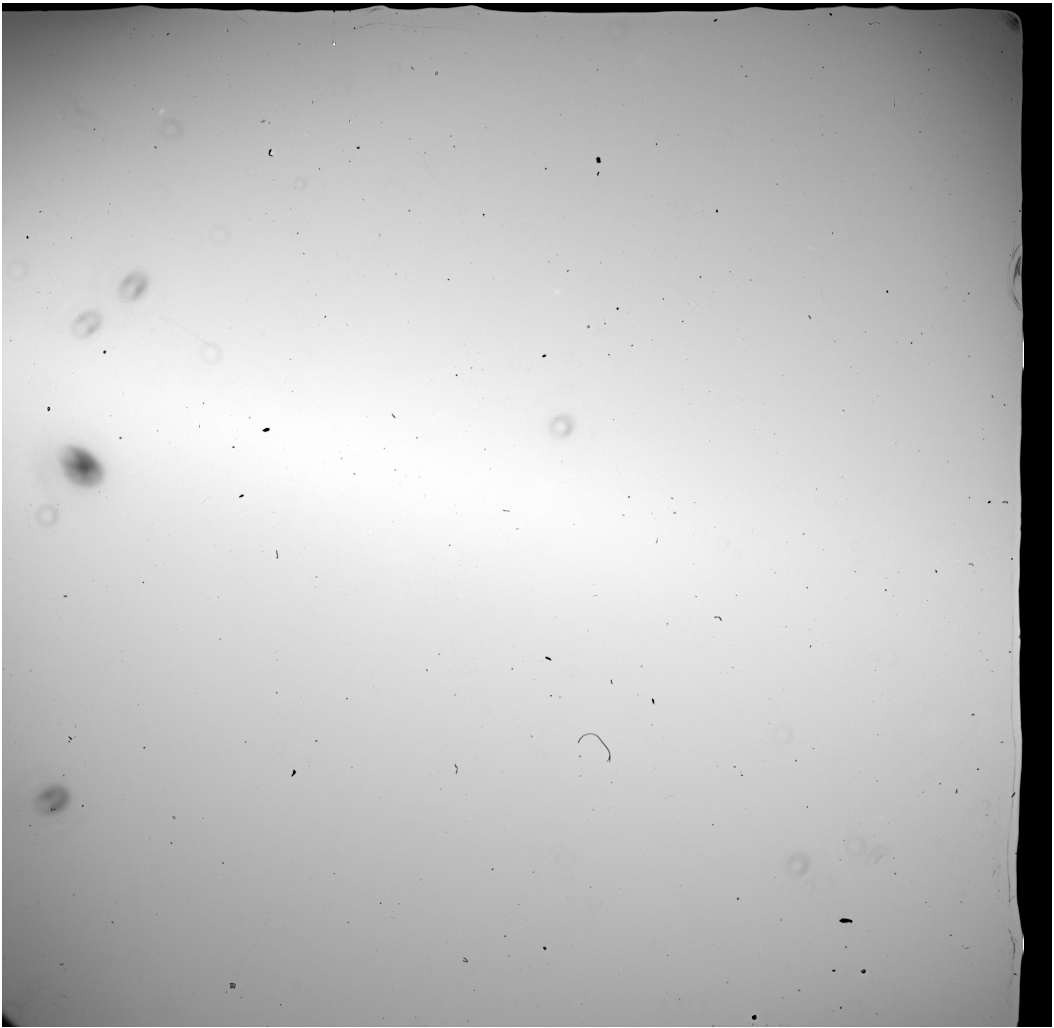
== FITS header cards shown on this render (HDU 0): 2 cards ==
NAXIS1  =                 1050 / length of data axis 1
NAXIS2  =                 1024 / length of data axis 2

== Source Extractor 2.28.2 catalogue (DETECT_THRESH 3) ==
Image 1050 x 1024 px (HDU 0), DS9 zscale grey, 1 PNG px = 1 image px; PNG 1054 x 1028 px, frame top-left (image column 1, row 1024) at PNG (2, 3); no overlay
Background 12100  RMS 130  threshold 385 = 3 sigma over >= 5 px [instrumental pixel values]
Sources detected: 6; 3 with non-positive FLUX_AUTO (blend fragments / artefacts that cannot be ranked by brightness) are not listed; the other 3 listed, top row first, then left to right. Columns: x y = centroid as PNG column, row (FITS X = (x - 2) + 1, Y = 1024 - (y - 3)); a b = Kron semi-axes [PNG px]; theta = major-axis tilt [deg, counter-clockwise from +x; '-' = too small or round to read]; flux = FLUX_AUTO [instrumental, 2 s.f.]
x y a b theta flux
334 44 2 2 - 9000
161 111 5 3 - 12000
197 427 7 3 -79 15000
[3 non-positive-flux detections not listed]